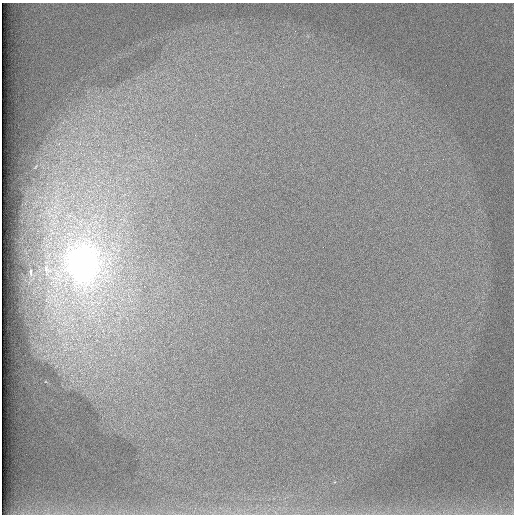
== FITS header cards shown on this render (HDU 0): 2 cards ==
NAXIS1  =                  512 /
NAXIS2  =                  512 /

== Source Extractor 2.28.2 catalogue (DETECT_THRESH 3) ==
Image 512 x 512 px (HDU 0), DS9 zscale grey, 1 PNG px = 1 image px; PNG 516 x 516 px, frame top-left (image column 1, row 512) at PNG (2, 3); no overlay
Background 98.3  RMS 2.8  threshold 8.51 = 3 sigma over >= 5 px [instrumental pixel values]
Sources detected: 3; all 3 listed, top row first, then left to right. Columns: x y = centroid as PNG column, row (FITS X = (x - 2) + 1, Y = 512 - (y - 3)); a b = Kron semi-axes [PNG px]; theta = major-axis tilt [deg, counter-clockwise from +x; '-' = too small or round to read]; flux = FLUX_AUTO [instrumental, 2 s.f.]
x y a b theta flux
83 263 34 28 -81 93000
47 270 17 10 -65 2200
31 272 5 2 - 260